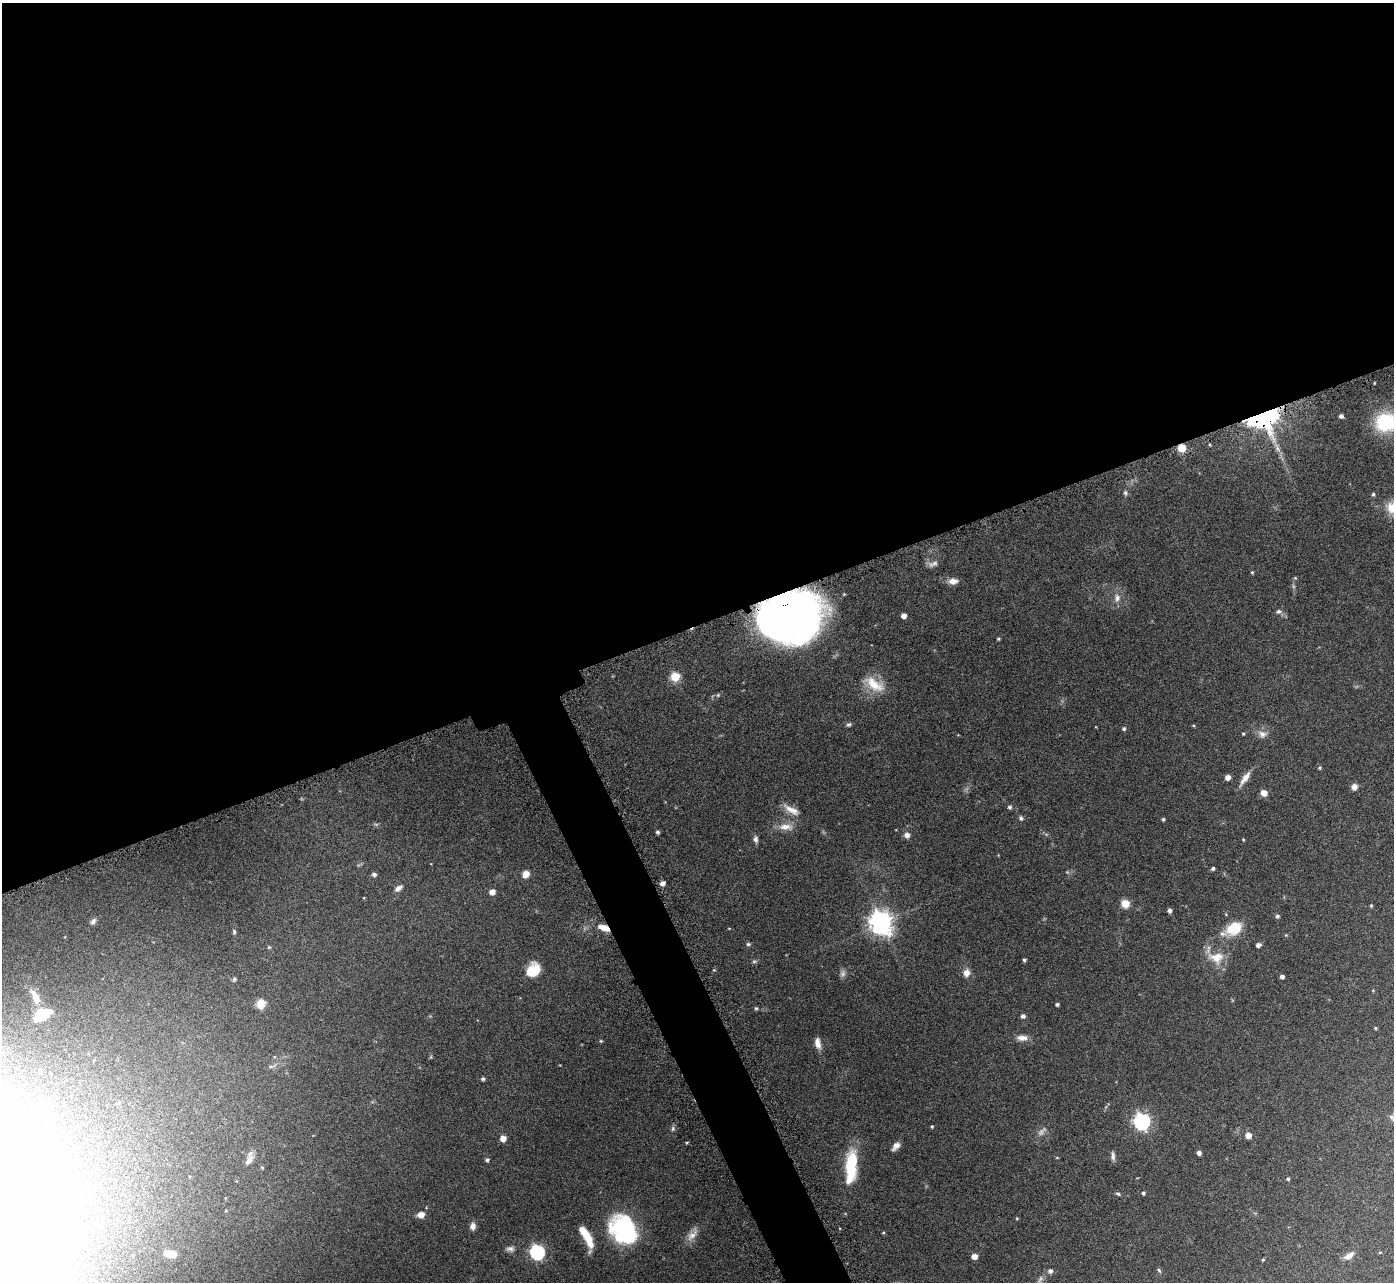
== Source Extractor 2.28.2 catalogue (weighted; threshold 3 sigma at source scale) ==
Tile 2 of 4 x 4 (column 2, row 1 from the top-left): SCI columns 1437-2828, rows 4033-5312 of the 5657 x 5637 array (HDU 1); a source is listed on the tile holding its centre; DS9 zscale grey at full resolution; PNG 1396 x 1284 px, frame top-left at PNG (2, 3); no overlay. Shown black and unused: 51% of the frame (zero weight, under 4 of 7 exposures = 4% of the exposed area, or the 3 px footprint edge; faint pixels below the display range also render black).
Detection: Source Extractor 2.28.2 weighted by HDU 2 'WHT'; one run over the whole footprint, this tile lists its part. Background 0.0744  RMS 0.0036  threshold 0.0149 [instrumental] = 3 sigma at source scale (4.09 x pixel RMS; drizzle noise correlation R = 1.36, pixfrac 0.8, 0.05/0.05 arcsec/px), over >= 5 px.
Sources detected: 126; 4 too faint to see at this stretch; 2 inside a brighter object's white glare — not listed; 1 inside a brighter listed object's ellipse — not listed separately; the other 119 listed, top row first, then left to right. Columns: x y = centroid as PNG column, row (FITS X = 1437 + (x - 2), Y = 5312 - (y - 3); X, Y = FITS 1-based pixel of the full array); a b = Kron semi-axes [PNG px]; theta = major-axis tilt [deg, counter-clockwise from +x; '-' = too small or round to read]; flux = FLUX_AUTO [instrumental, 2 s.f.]
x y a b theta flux
1341 416 4 4 - 1
1264 419 33 30 -7 51
1386 422 24 21 10 21
1182 448 7 7 - 5.6
1125 493 8 6 -75 0.79
1373 494 5 4 - 0.57
933 564 16 8 12 1.7
1252 572 4 4 - 0.42
1295 578 5 4 - 0.38
953 581 12 7 4 2.6
1293 586 7 5 -72 0.69
1117 598 11 9 87 2.2
1279 611 9 6 5 1.1
904 616 4 4 - 2.3
790 617 50 39 10 220
998 639 3 3 - 0.45
675 677 5 5 - 18
874 684 31 15 -28 8.3
718 695 6 6 - 0.5
849 724 7 5 28 0.67
1193 725 5 3 - 0.29
1124 729 5 4 - 0.63
1243 734 4 3 - 0.32
1262 734 13 10 -9 2.3
1319 768 5 5 - 0.46
1228 777 5 4 - 2.3
1245 778 22 7 55 2.9
1354 787 6 6 - 2.2
1264 793 6 5 - 2.9
1009 807 5 4 - 0.75
791 810 25 9 -29 3.7
1021 818 7 6 - 0.82
1163 819 3 3 - 0.52
786 827 22 10 -2 3.9
657 832 4 4 - 0.8
1046 834 7 4 -18 0.51
907 835 8 7 - 1.5
755 839 9 6 -84 1.1
1243 839 3 3 - 0.31
1213 868 4 3 - 0.67
374 874 5 4 - 1
526 874 9 8 - 2.4
662 883 5 4 - 1.9
398 888 11 7 34 1.6
492 892 5 5 - 2.3
1125 904 6 6 - 6
1371 906 4 4 - 0.41
1169 910 4 4 - 1.2
1277 916 5 4 - 0.72
93 921 9 6 50 1.1
881 922 8 8 - 320
604 928 15 7 -21 4.1
729 928 4 3 - 0.2
1234 928 21 14 30 9.3
234 932 7 4 -89 0.58
1286 935 4 4 - 0.28
748 944 6 5 - 0.59
1258 945 4 4 - 1.4
269 947 5 4 - 0.5
1216 957 24 17 -11 6.6
1024 960 4 3 - 0.59
754 961 7 5 20 0.62
533 970 11 9 44 12
714 970 4 4 - 0.33
843 973 11 7 82 1.3
966 973 9 8 - 2.4
1282 977 4 4 - 1.2
234 979 6 5 - 0.73
1373 990 5 3 - 0.25
35 996 19 9 -53 3.5
261 1004 12 11 - 3.9
1057 1004 4 3 - 0.71
756 1008 5 4 - 0.46
42 1014 18 10 31 9.3
1023 1016 5 4 - 1.2
1375 1028 4 3 - 0.34
1022 1038 16 8 -3 2.6
601 1041 4 4 - 0.39
818 1043 13 7 -80 2.6
431 1057 6 4 89 0.38
270 1066 10 4 5 0.7
40 1070 5 5 - 0.41
483 1079 4 4 - 0.71
47 1110 26 16 -78 9.2
1142 1122 7 7 - 110
932 1126 4 3 - 0.45
673 1128 8 6 89 0.73
1248 1135 5 5 - 3
503 1139 5 5 - 3.5
687 1142 5 3 - 0.32
896 1146 11 6 47 1.9
1199 1153 4 4 - 1.3
1113 1156 12 5 -86 1.1
1057 1158 5 3 - 0.26
487 1160 5 5 - 0.8
248 1161 19 7 59 2
262 1167 4 4 - 0.34
852 1168 34 14 80 16
1288 1179 4 4 - 0.55
1143 1193 4 4 - 0.67
1118 1194 7 4 -19 0.55
226 1210 3 3 - 0.29
421 1215 7 6 - 2.9
1017 1218 4 3 - 0.32
473 1226 9 6 87 1.7
623 1229 32 25 -55 37
883 1233 4 3 - 0.3
692 1234 21 10 55 3.1
589 1242 19 9 -77 5.2
510 1249 12 7 3 1.4
537 1252 7 6 - 68
1380 1252 5 3 - 0.23
170 1254 11 6 -12 4.2
974 1256 5 4 - 3.4
1349 1256 14 7 34 2.2
1263 1260 4 3 - 0.36
1159 1270 7 4 -62 0.58
1050 1271 6 5 - 1.1
58 1273 8 8 - 1.7
Overlapping masked pixels (flux is a lower limit): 4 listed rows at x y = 1264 419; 1182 448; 790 617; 604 928
Isophote crosses this tile's border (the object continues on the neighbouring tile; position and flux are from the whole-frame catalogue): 1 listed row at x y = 1386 422